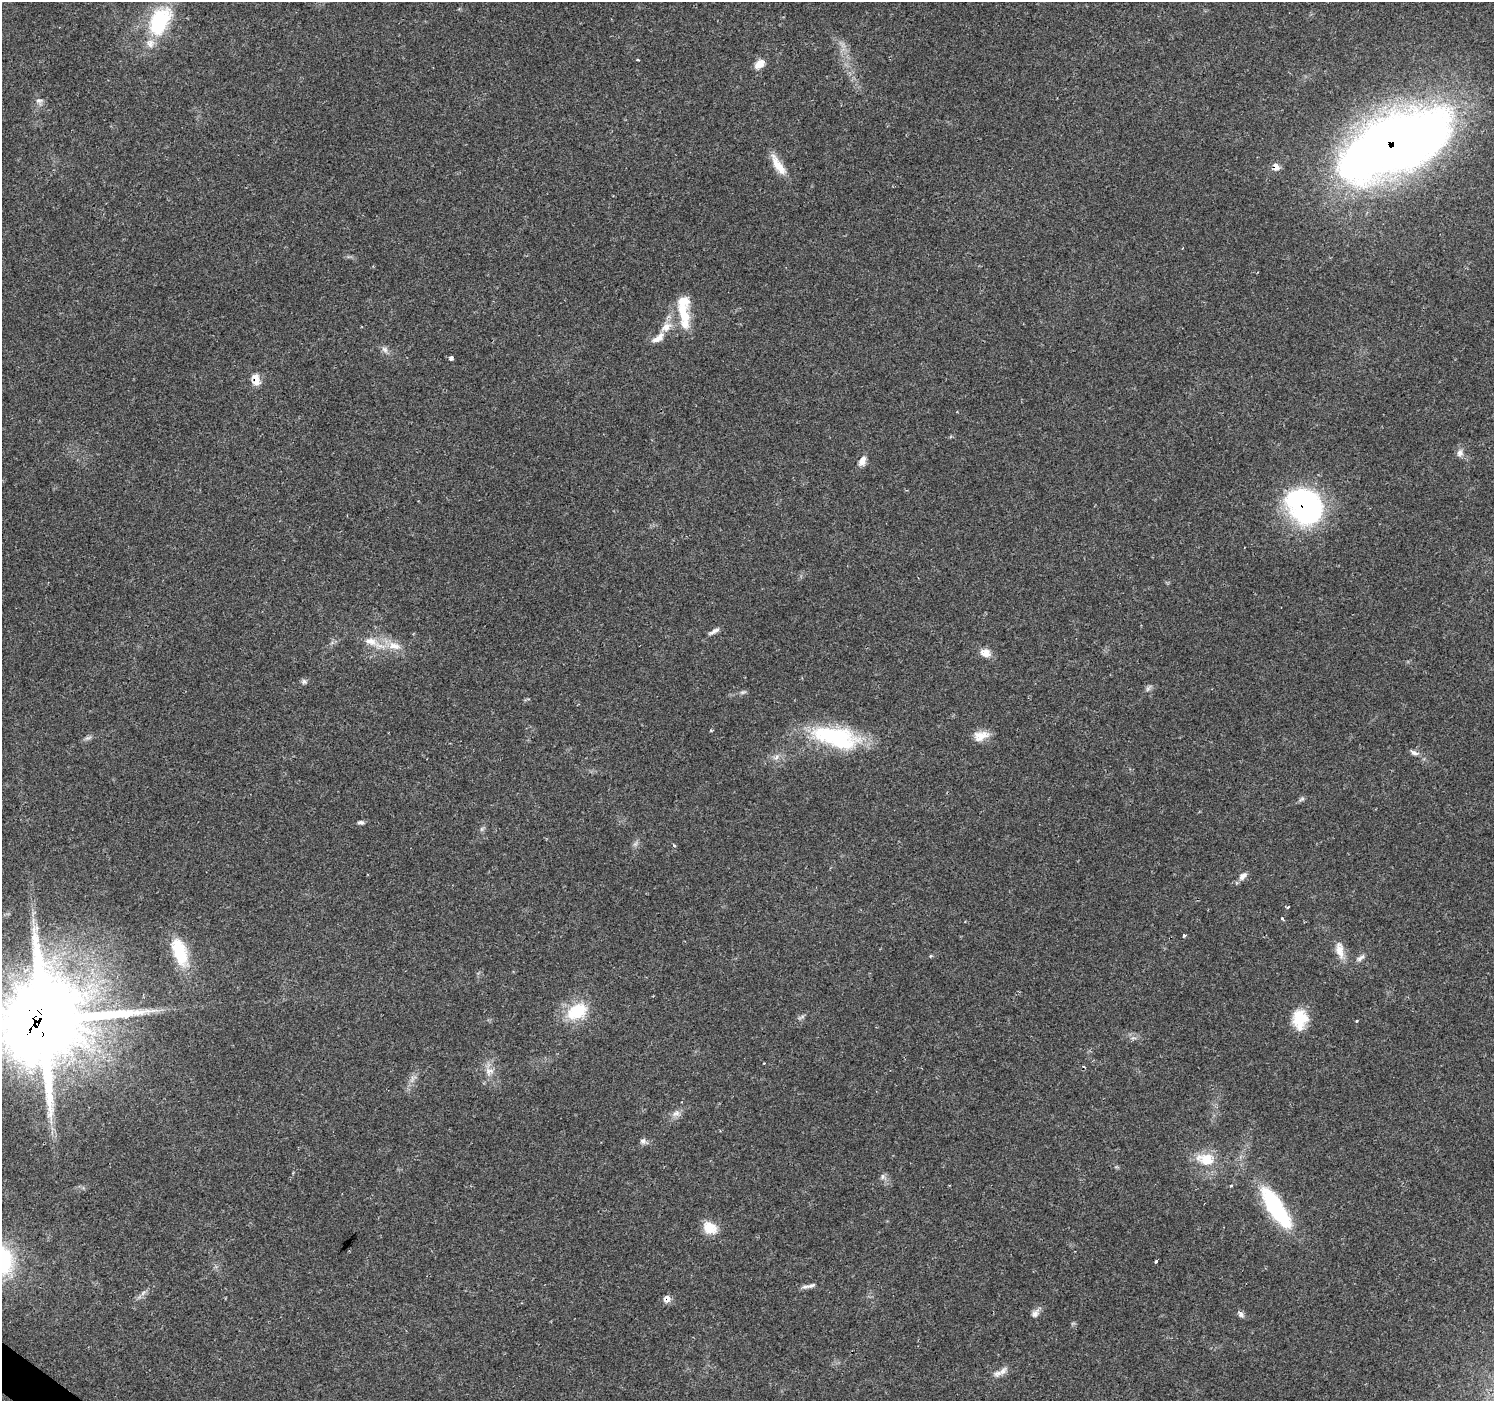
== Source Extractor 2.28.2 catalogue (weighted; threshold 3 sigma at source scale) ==
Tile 7 of 4 x 4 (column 3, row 2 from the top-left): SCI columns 2987-4478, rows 2972-4370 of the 5976 x 6010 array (HDU 1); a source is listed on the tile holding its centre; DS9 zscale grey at full resolution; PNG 1496 x 1403 px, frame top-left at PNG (2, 2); no overlay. Shown black and unused: <1% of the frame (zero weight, under 2 of 3 exposures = <1% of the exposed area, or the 3 px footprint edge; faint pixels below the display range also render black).
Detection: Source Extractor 2.28.2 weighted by HDU 2 'WHT'; one run over the whole footprint, this tile lists its part. Background 0.0614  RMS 0.0046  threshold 0.0205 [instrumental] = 3 sigma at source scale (4.5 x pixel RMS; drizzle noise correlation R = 1.50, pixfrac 1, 0.0396/0.0396 arcsec/px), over >= 5 px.
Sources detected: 68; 1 too faint to see at this stretch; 1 cosmic-ray / hot-pixel residue — not listed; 4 inside a brighter listed object's ellipse — not listed separately; the other 62 listed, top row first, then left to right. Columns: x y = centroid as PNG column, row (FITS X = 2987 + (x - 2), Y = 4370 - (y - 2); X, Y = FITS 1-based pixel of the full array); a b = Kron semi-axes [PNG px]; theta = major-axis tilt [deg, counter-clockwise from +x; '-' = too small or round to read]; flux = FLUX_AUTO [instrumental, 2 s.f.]
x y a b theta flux
159 21 41 24 62 36
638 60 3 3 - 0.81
760 64 11 8 39 5.1
39 100 11 5 -1 1.4
1395 144 97 42 25 510
778 165 31 9 -57 7.4
1276 167 8 6 -73 3.4
684 314 30 14 -71 12
666 327 17 10 36 5.7
385 349 10 7 -50 1.8
451 358 4 4 - 3.6
256 379 14 8 -79 5.4
1460 453 10 8 67 2.2
862 461 12 8 64 3.2
1305 506 41 31 -50 92
714 631 17 5 30 2
371 641 21 11 -18 7
394 646 21 11 -10 7.3
985 653 13 10 -23 4.2
304 682 7 6 - 1.2
1148 688 11 5 56 1.2
743 692 10 5 17 1.1
981 736 20 12 15 5.8
836 737 59 23 -14 47
87 738 9 3 5 1.1
1414 752 13 6 -26 1.9
777 757 9 6 38 1.7
1302 799 9 5 27 1
361 822 8 5 0 1.2
482 829 7 4 89 0.8
674 845 4 3 - 0.64
1243 876 13 8 44 2.6
1288 907 3 3 - 0.71
1282 918 3 3 - 1.2
1184 935 5 4 - 0.64
1340 950 24 10 -79 5.5
180 952 37 17 -71 22
930 956 5 3 - 0.43
1360 958 13 6 35 1.7
577 1011 29 18 29 18
801 1017 12 3 26 0.96
1300 1018 19 18 - 13
44 1020 31 27 38 5300
1356 1021 4 3 - 0.42
1133 1038 9 3 -5 1
764 1063 3 2 - 0.42
489 1071 13 11 2 4
676 1113 13 7 23 2.5
643 1141 8 8 - 1.5
1206 1159 19 12 -11 12
882 1176 7 7 - 1.4
1231 1186 3 3 - 1.2
1276 1208 56 17 -57 44
710 1228 17 13 -31 8
2 1261 33 24 87 41
1156 1261 4 3 - 2.5
811 1286 13 6 24 1.9
143 1293 8 4 53 1.3
667 1299 10 8 48 2.7
1035 1313 12 8 55 2.3
1241 1314 9 6 -52 1.5
998 1373 14 8 17 3.1
Overlapping masked pixels (flux is a lower limit): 6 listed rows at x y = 1395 144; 1276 167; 256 379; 1305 506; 44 1020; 667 1299
Isophote crosses this tile's border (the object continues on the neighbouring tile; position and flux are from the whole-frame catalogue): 2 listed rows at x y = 44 1020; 2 1261